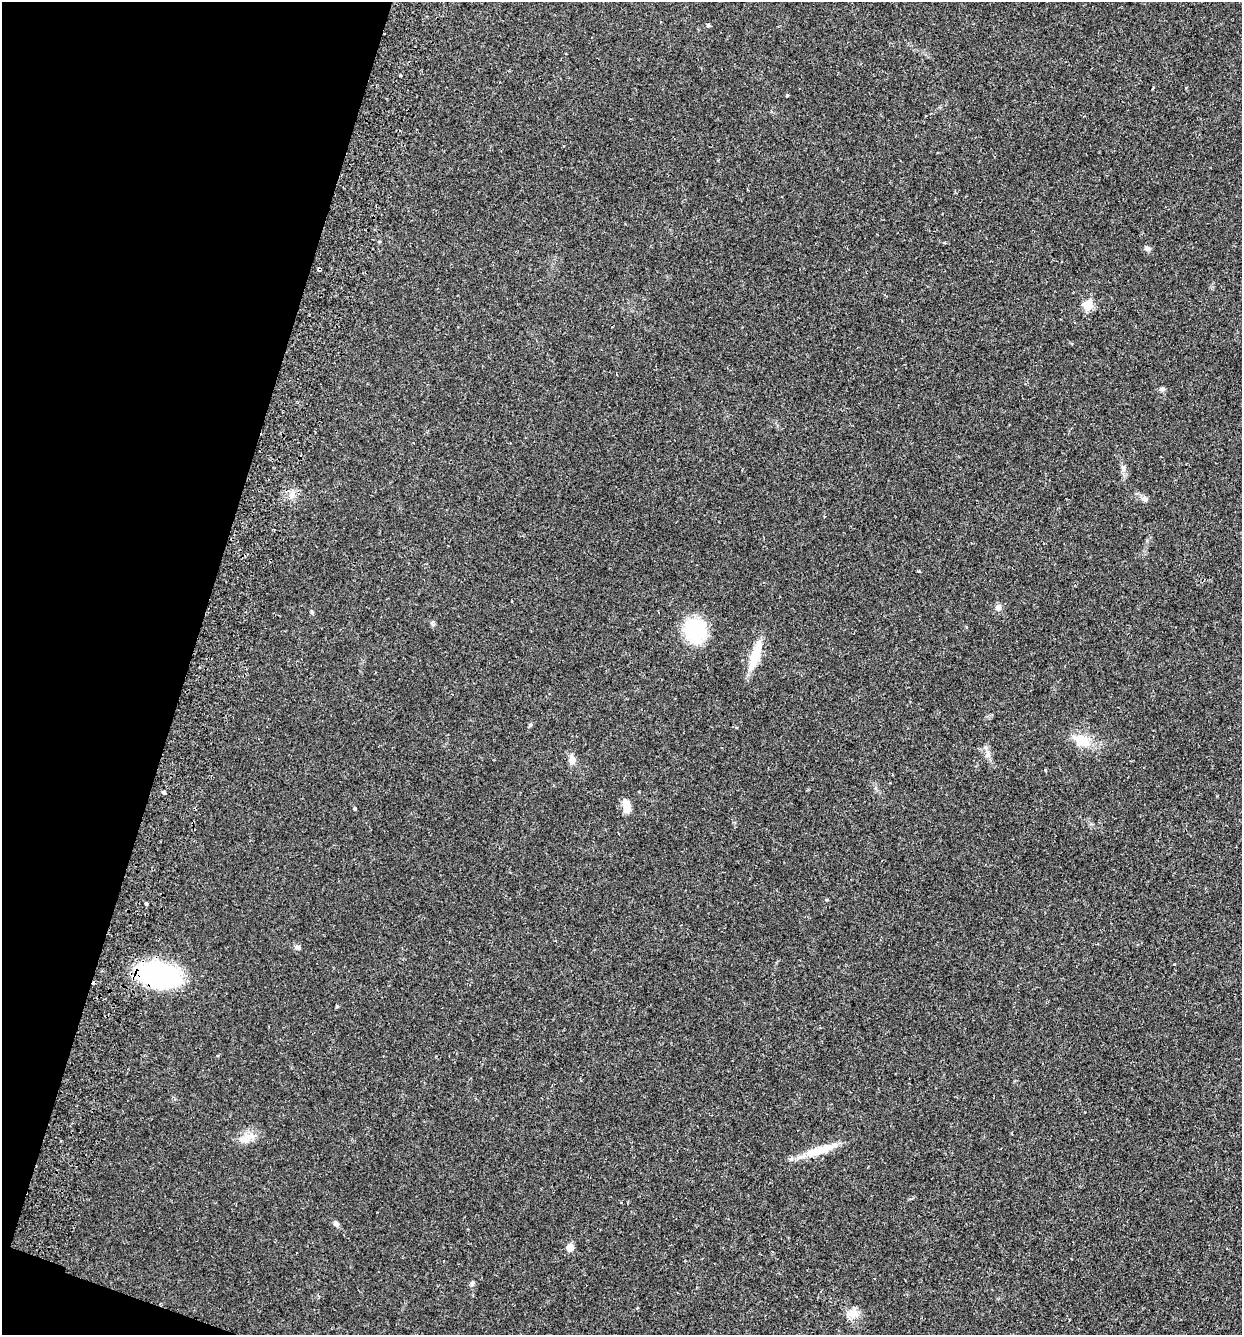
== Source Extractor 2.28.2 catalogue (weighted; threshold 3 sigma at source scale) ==
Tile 9 of 4 x 4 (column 1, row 3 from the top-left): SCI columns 189-1428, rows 1359-2691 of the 5462 x 5379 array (HDU 1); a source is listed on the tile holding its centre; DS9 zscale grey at full resolution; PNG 1244 x 1337 px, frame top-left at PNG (2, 2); no overlay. Shown black and unused: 16% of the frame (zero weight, under 2 of 3 exposures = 3% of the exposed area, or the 3 px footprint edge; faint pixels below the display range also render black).
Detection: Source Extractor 2.28.2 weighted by HDU 2 'WHT'; one run over the whole footprint, this tile lists its part. Background 0.0469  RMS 0.0048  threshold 0.0215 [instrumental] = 3 sigma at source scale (4.5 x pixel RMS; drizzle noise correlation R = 1.50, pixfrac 1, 0.05/0.05 arcsec/px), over >= 5 px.
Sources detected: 34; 1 cosmic-ray / hot-pixel residue — not listed; the other 33 listed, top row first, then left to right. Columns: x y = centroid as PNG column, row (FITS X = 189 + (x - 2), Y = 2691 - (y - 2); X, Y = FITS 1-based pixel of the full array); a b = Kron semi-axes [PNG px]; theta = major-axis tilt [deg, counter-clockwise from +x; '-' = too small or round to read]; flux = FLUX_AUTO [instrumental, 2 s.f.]
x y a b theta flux
708 25 4 4 - 1.7
400 75 4 2 - 0.49
1153 88 3 2 - 0.48
787 95 3 3 - 0.72
945 242 4 3 - 0.5
1147 248 8 6 -22 1.2
319 269 3 3 - 1.6
1088 305 6 5 - 19
1162 389 7 6 - 0.98
1123 468 9 6 -74 1.6
291 495 7 6 - 1.8
1145 499 8 6 -23 1.5
918 571 3 2 - 0.77
998 608 8 8 - 1.9
312 612 5 4 - 0.59
695 631 19 17 -69 34
755 656 38 10 72 11
1081 740 28 16 -21 9.7
572 760 10 7 -86 3.2
164 792 3 3 - 4.6
627 807 16 8 -78 5
355 809 3 3 - 1.2
826 900 5 3 - 0.44
146 903 3 3 - 2.1
298 947 7 5 -35 1.1
158 975 45 24 -7 57
337 1006 4 3 - 0.52
249 1137 15 9 1 4.5
819 1151 45 10 18 11
336 1223 7 6 - 1.3
570 1247 6 5 - 6.5
472 1284 6 5 - 0.93
853 1313 17 11 17 4.2
Overlapping masked pixels (flux is a lower limit): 2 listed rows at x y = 319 269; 158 975
Unlisted compact peaks at least as high as the median listed source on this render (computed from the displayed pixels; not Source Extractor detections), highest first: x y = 530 725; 988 754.